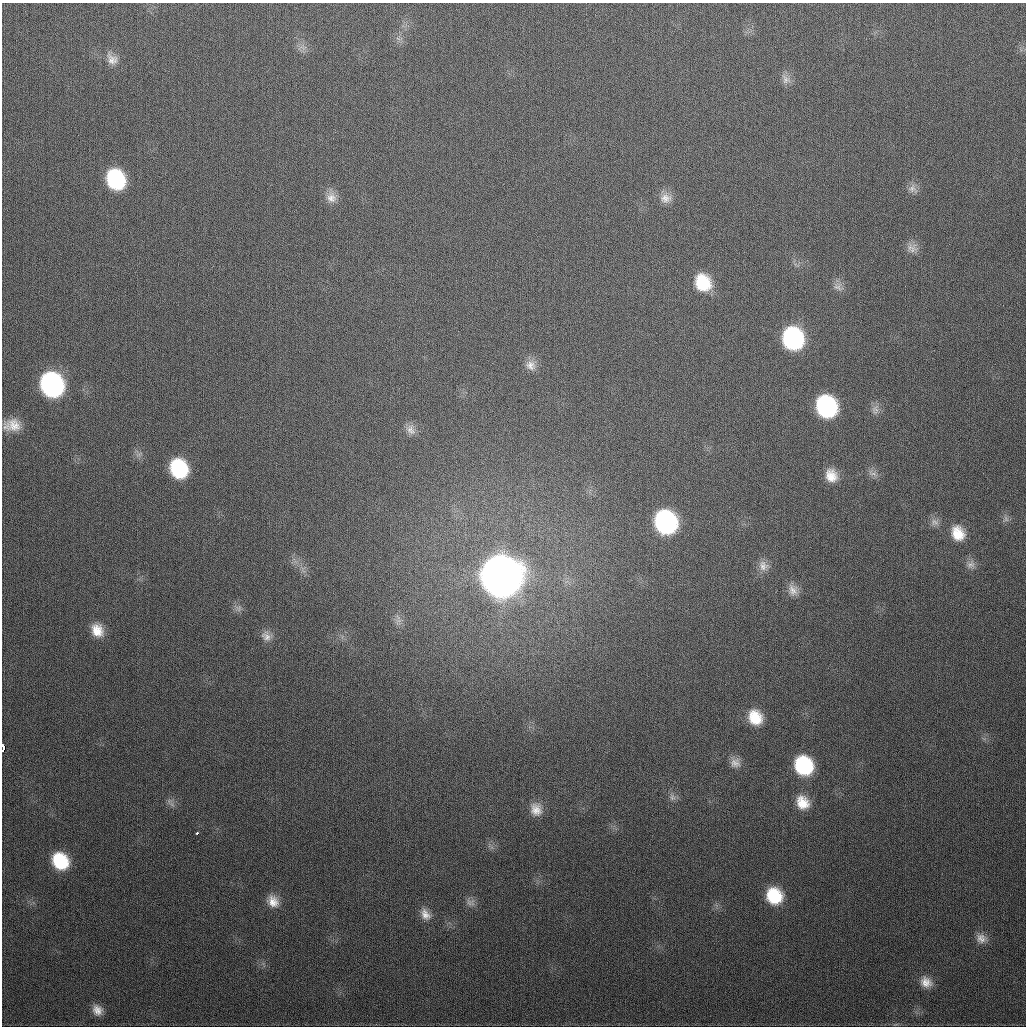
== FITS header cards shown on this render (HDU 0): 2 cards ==
NAXIS1  =                 1024
NAXIS2  =                 1024

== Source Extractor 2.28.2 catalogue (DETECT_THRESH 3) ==
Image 1024 x 1024 px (HDU 0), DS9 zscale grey, 1 PNG px = 1 image px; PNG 1028 x 1028 px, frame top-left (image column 1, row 1024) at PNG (2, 3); no overlay
Background 322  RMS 12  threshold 36.9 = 3 sigma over >= 5 px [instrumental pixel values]
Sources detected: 48; all 48 listed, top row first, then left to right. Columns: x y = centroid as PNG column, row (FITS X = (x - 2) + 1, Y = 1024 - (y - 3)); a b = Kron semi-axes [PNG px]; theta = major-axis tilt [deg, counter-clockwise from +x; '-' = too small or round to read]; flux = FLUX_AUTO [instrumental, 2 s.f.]
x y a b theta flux
112 59 18 13 -47 8.6e+03
786 79 15 11 -56 6.2e+03
116 179 17 14 -66 7.9e+04
913 189 14 10 -43 5.5e+03
331 197 15 13 -76 8.4e+03
666 198 16 13 6 8.6e+03
912 249 19 9 64 7.1e+03
703 283 19 16 -62 3.4e+04
838 287 13 12 - 6.3e+03
793 339 17 15 -70 1.3e+05
531 365 15 13 -33 8.1e+03
52 385 17 15 -63 2.2e+05
826 407 17 15 -62 1.2e+05
875 410 15 9 80 5.1e+03
12 425 17 11 2 1.2e+04
411 430 15 11 -57 6.5e+03
179 468 17 14 -65 6.5e+04
873 473 15 5 -17 3.6e+03
831 475 15 13 -65 1.3e+04
1006 519 10 6 -71 2.9e+03
666 522 17 15 -64 1.7e+05
935 522 12 9 -23 5.1e+03
958 533 17 14 -66 1.8e+04
971 565 12 10 31 4.8e+03
763 566 15 13 -74 7.7e+03
501 577 19 18 - 3.5e+06
793 590 16 12 -69 7.9e+03
239 608 9 8 - 3.6e+03
398 621 12 8 39 4.9e+03
97 630 16 13 -59 1.4e+04
266 636 15 12 -41 7.0e+03
755 717 17 14 -62 2.3e+04
3 749 7 3 81 2.9e+04
735 763 13 12 - 6.6e+03
804 766 16 14 -60 7.3e+04
672 797 10 8 -66 3.6e+03
803 802 17 14 -55 1.7e+04
172 804 9 3 -45 2.1e+03
536 809 16 14 -75 1.1e+04
197 833 3 3 - 4.6e+03
60 861 16 13 -50 4.7e+04
774 896 16 14 -52 3.8e+04
273 901 16 13 -56 1.1e+04
470 902 14 10 -9 4.8e+03
425 914 16 11 -57 7.8e+03
981 938 15 12 -20 7.7e+03
926 982 16 13 -38 9.8e+03
97 1010 12 10 -56 7.8e+03
At the frame edge (FLAGS 8, measured only in part): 1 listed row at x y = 3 749